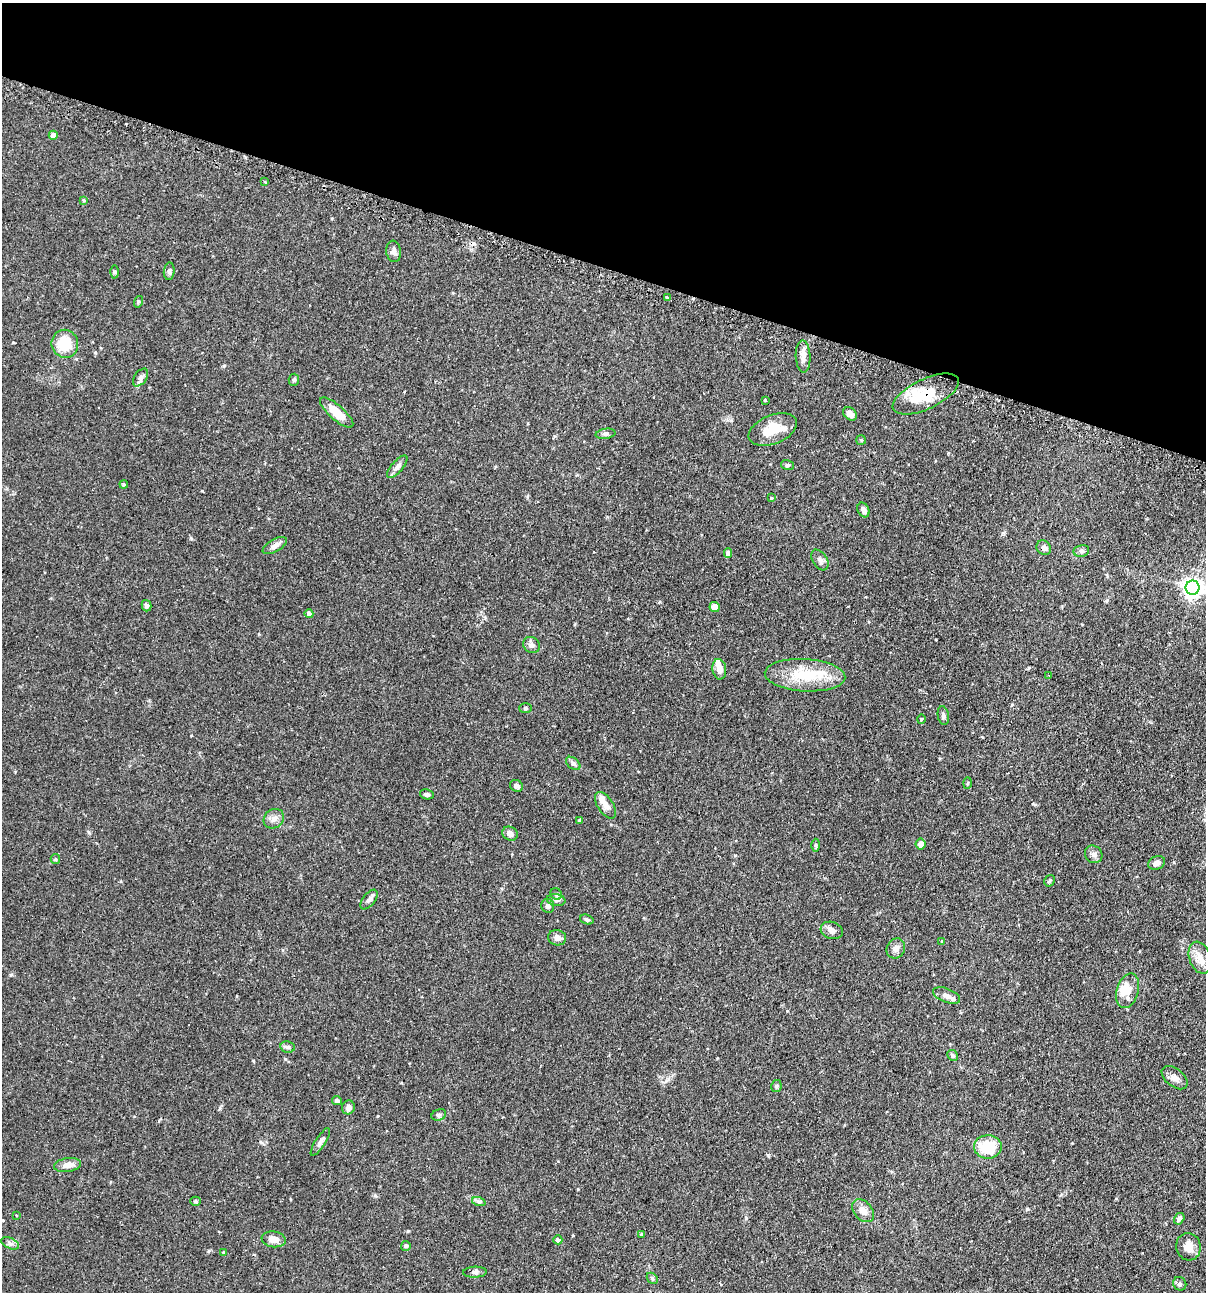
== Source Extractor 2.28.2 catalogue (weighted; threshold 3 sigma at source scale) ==
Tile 2 of 4 x 4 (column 2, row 1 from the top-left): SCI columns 1358-2561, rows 3903-5192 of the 5247 x 5227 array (HDU 1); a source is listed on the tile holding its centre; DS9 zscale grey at full resolution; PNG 1208 x 1294 px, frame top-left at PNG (2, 3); each listed source drawn as its Kron ellipse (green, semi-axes under 4 px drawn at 4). Shown black and unused: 21% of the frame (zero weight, under 2 of 3 exposures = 4% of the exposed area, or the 3 px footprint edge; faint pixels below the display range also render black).
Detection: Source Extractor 2.28.2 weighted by HDU 2 'WHT'; one run over the whole footprint, this tile lists its part. Background 0.115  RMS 0.0055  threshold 0.0248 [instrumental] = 3 sigma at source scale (4.5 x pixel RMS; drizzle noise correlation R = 1.50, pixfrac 1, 0.05/0.05 arcsec/px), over >= 5 px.
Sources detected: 100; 1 inside a brighter object's white glare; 2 cosmic-ray / hot-pixel residue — neither listed nor drawn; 6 inside a brighter listed object's ellipse — not listed separately; the other 91 listed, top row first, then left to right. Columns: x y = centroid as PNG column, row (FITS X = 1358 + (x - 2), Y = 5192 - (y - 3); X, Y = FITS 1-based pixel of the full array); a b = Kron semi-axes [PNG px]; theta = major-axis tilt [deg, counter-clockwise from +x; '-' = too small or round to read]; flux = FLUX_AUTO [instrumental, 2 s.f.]
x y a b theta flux
53 135 4 4 - 3.3
264 181 4 2 - 0.6
84 200 4 3 - 0.53
394 251 10 7 -82 2.2
169 271 9 5 84 1.3
115 272 6 4 -90 0.71
667 297 3 2 - 2.3
138 302 6 3 72 0.63
65 344 14 13 - 16
803 356 16 7 -88 4
140 377 10 6 55 1.6
294 380 6 5 - 0.92
926 394 36 15 25 19
765 400 3 3 - 0.4
337 413 21 7 -41 9.6
850 414 8 6 -42 3.1
773 430 25 14 22 10
606 434 10 5 8 1.5
861 440 5 5 - 0.54
787 465 7 5 -14 0.86
397 467 14 5 49 2.2
124 484 4 3 - 0.5
772 498 4 3 - 1.1
863 510 8 5 -63 2.4
275 546 13 6 30 2.8
1044 548 8 6 -52 1.8
1081 551 8 6 12 1.3
728 553 4 4 - 3.4
820 560 11 7 -57 2
1193 588 7 7 - 290
146 606 6 5 - 1.3
714 607 5 5 - 4.2
309 614 4 4 - 1.7
532 645 9 7 -40 2
719 669 10 7 -81 3.8
805 675 40 16 -3 21
1049 676 3 2 - 0.46
525 708 6 5 - 0.79
943 715 9 5 -80 1.4
921 719 5 3 - 0.49
573 763 8 5 -39 1.2
968 783 6 3 88 0.5
516 786 7 5 -30 1.5
427 794 7 5 -13 1.2
606 805 15 8 -56 3.4
274 819 11 9 39 2.9
580 820 4 3 - 1.1
510 834 8 6 -32 2.7
921 844 5 5 - 2.9
816 845 6 4 -89 0.75
1094 854 9 8 - 1.9
55 859 5 4 - 0.62
1156 863 9 6 21 2.6
1049 881 6 4 58 0.9
556 894 6 5 - 1.1
369 900 11 6 52 1.9
556 900 9 6 -9 1.8
548 906 7 6 - 1.6
587 920 7 4 -20 1.2
832 930 11 8 -19 2.7
557 938 9 7 -12 3
942 941 4 2 - 0.36
896 948 10 9 - 2.8
1200 958 16 10 -71 5.3
1128 991 18 11 73 6.1
946 995 14 7 -21 2.6
288 1047 7 5 -10 1.3
952 1055 6 5 - 0.99
1175 1078 15 9 -39 3
776 1086 6 5 - 1
337 1101 5 4 - 1.4
348 1107 7 6 - 2.1
439 1115 7 5 20 1.1
320 1142 16 5 58 2.2
988 1147 14 11 2 15
67 1165 13 7 9 3.9
195 1201 5 4 - 0.67
479 1202 7 4 -19 0.99
863 1211 13 9 -47 4.1
16 1215 3 2 - 0.7
1179 1219 6 5 - 2
641 1234 4 3 - 0.56
274 1239 12 8 -7 3.9
558 1240 4 4 - 1.9
10 1243 9 5 -24 1.5
406 1246 5 5 - 0.86
1188 1247 14 12 -75 5.2
223 1252 4 3 - 0.42
475 1272 12 5 2 1.4
652 1278 6 4 -46 0.75
1180 1284 7 6 - 1.3
Overlapping masked pixels (flux is a lower limit): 1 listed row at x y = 926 394
Unlisted compact peaks at least as high as the median listed source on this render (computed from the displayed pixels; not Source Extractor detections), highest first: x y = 1027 1209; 768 1155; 11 975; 224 366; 191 538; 408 1231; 253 1061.